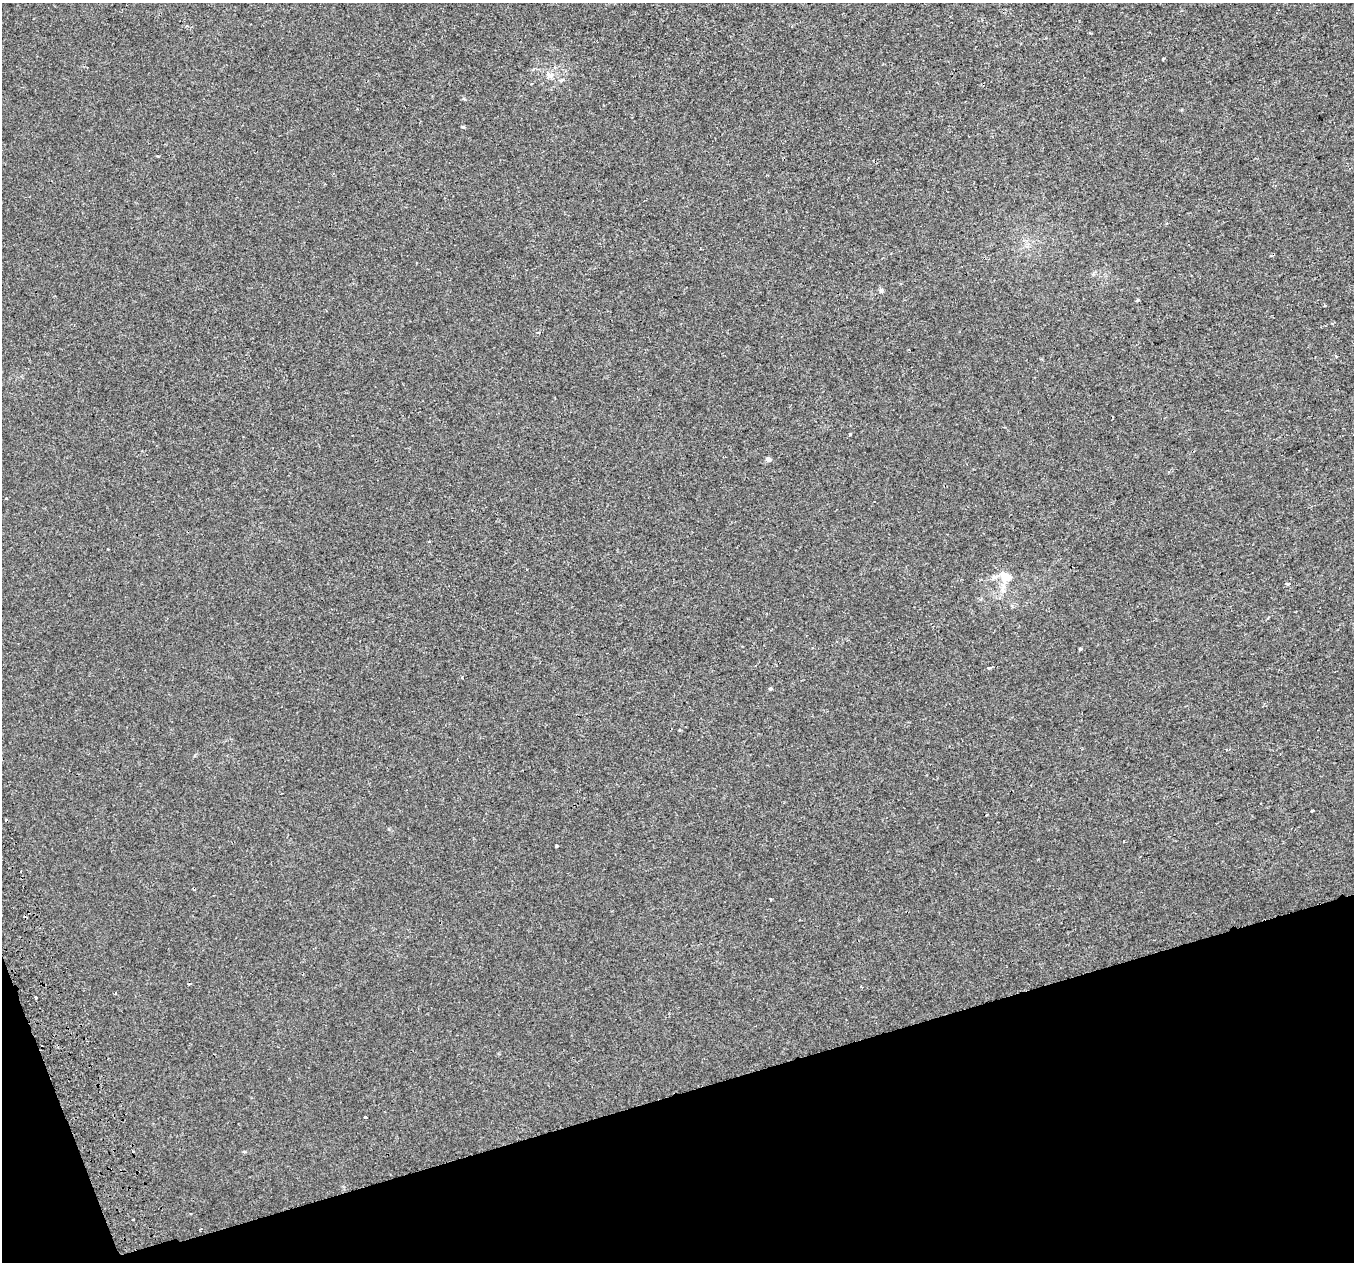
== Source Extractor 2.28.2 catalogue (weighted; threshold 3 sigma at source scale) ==
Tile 14 of 4 x 4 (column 2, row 4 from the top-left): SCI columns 1439-2790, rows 155-1414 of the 5580 x 5297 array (HDU 1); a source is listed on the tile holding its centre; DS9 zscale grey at full resolution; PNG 1356 x 1264 px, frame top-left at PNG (2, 3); no overlay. Shown black and unused: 15% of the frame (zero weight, under 2 of 3 exposures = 3% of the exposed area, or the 3 px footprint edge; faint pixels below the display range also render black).
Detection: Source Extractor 2.28.2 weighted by HDU 2 'WHT'; one run over the whole footprint, this tile lists its part. Background 0.00307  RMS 0.0029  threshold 0.0129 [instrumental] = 3 sigma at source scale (4.5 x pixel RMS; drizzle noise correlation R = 1.50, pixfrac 1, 0.0396/0.0396 arcsec/px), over >= 5 px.
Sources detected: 24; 3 cosmic-ray / hot-pixel residue — not listed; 1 inside a brighter listed object's ellipse — not listed separately; the other 20 listed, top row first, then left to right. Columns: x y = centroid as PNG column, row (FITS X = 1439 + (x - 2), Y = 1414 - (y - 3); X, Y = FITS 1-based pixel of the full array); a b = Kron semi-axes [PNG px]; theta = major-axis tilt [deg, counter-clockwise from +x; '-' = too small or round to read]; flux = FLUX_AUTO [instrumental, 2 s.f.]
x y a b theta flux
1163 59 3 3 - 0.7
551 75 9 3 45 0.64
463 127 4 4 - 0.35
881 291 7 5 -88 0.52
1324 305 4 2 - 0.27
850 434 4 3 - 0.28
768 459 5 4 - 1.4
1005 576 17 14 -44 3.8
1287 583 4 3 - 0.79
1080 649 3 3 - 1.2
989 668 4 3 - 0.55
770 689 5 4 - 0.36
1227 750 6 3 5 0.54
1311 810 3 3 - 0.34
1123 841 3 3 - 0.62
557 846 3 3 - 0.63
862 987 3 2 - 0.37
36 998 3 2 - 0.38
365 1117 3 3 - 0.52
200 1230 4 2 - 0.3